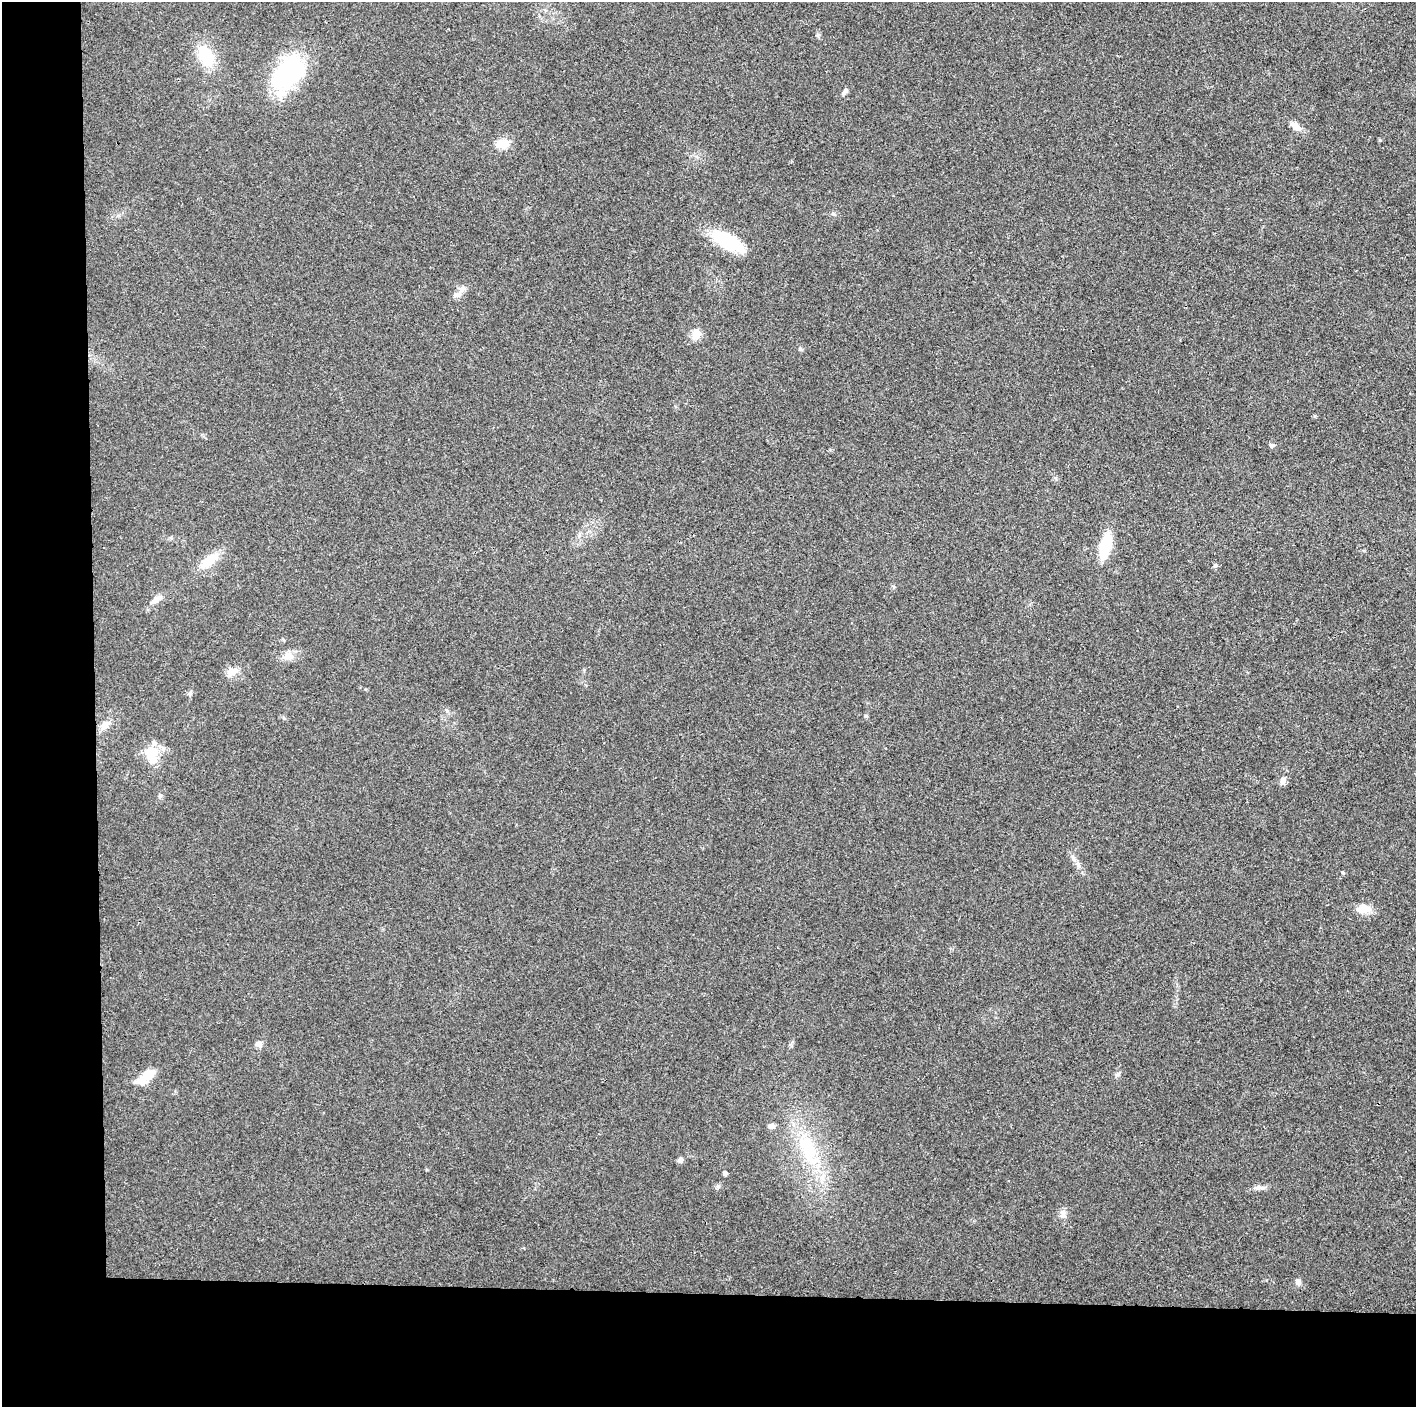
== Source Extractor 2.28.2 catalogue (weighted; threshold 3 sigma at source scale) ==
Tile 7 of 3 x 3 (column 1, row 3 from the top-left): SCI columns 7-1420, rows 11-1415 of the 4249 x 4229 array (HDU 1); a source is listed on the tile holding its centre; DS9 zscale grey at full resolution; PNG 1418 x 1409 px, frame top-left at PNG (2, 2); no overlay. Shown black and unused: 14% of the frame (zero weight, under 3 of 4 exposures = <1% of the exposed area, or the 3 px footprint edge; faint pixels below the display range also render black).
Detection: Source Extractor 2.28.2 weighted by HDU 2 'WHT'; one run over the whole footprint, this tile lists its part. Background 0.0214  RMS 0.0057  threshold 0.0255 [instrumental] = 3 sigma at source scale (4.5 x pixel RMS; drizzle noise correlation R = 1.50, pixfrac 1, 0.05/0.05 arcsec/px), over >= 5 px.
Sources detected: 35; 2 inside a brighter object's white glare — not listed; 1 inside a brighter listed object's ellipse — not listed separately; the other 32 listed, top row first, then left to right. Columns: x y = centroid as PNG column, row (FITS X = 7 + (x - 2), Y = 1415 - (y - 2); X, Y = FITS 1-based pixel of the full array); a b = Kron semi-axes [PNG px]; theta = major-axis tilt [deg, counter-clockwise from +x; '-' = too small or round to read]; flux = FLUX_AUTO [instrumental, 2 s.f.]
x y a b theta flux
206 56 20 13 -62 22
288 73 37 24 51 67
845 92 11 5 49 1.7
1295 126 13 7 -34 4.9
1380 140 5 3 - 0.56
502 144 13 9 8 9
727 241 42 14 -30 26
457 294 17 7 24 3.2
696 334 12 10 57 5.9
1272 445 8 5 -1 1.1
1105 546 18 8 76 31
209 561 25 11 42 11
1215 565 5 5 - 0.89
156 599 14 7 40 3.4
288 656 15 11 -2 4.9
233 671 15 10 18 5
190 694 8 4 82 1.1
105 725 16 8 46 4.5
152 759 25 14 80 10
1283 781 9 7 80 2.4
160 796 7 4 44 0.93
1343 873 4 3 - 0.8
1364 909 20 10 2 6.2
259 1044 11 8 -34 2.2
148 1074 15 12 26 8.2
771 1126 8 7 - 1.9
808 1150 52 21 -71 39
680 1160 8 6 85 1.4
725 1173 4 4 - 1.8
1260 1187 18 5 -2 2.4
1063 1214 14 7 75 2.8
1298 1282 8 7 - 1.9
Unlisted compact peaks at least as high as the median listed source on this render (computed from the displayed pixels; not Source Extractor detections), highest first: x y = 800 349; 718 1186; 865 716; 1118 1074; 818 35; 834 214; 1078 864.